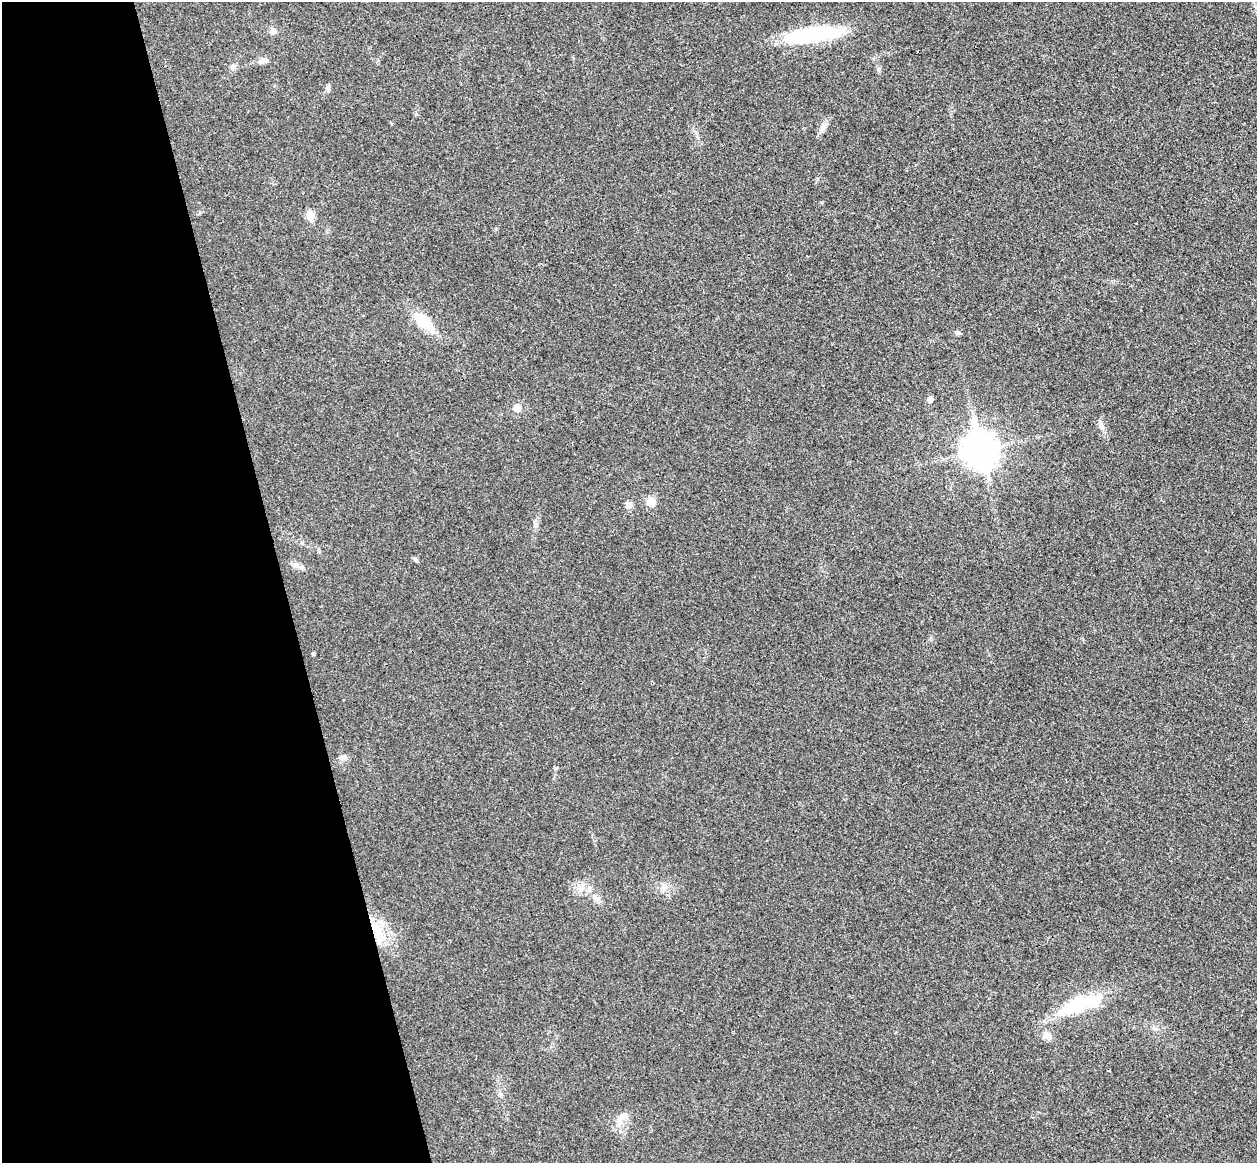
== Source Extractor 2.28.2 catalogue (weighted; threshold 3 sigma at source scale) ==
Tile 5 of 4 x 4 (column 1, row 2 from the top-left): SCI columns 57-1311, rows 2482-3642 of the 5134 x 5077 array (HDU 1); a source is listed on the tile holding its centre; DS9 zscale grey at full resolution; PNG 1259 x 1165 px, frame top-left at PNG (2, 2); no overlay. Shown black and unused: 22% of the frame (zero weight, under 3 of 4 exposures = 6% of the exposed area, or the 3 px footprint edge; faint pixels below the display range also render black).
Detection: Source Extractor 2.28.2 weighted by HDU 2 'WHT'; one run over the whole footprint, this tile lists its part. Background 0.0227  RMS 0.0047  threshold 0.0209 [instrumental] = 3 sigma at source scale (4.5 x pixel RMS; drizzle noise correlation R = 1.50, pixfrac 1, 0.05/0.05 arcsec/px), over >= 5 px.
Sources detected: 29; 1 inside a brighter object's white glare — not listed; the other 28 listed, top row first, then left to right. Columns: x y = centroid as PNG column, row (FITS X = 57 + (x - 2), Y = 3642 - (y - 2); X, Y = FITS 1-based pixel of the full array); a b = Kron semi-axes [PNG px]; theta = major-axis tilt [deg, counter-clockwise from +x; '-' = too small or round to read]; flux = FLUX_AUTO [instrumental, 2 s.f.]
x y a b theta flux
272 31 9 7 -74 1.7
812 35 65 15 7 39
263 61 16 7 5 2.4
233 67 9 6 74 1.4
879 69 6 4 -45 0.79
328 88 9 4 -77 0.89
823 127 15 7 60 2.7
310 216 7 6 - 9.6
424 322 21 13 -36 12
957 333 7 5 0 0.94
930 399 6 5 - 2.5
517 408 9 8 - 3.2
1102 426 14 6 -69 2.1
980 450 15 12 -75 640
650 501 11 11 - 3.9
628 505 9 8 - 2.1
535 525 7 5 46 1.2
415 559 7 5 -36 0.9
297 565 9 6 6 1.7
313 654 4 3 - 0.66
342 757 9 7 0 1.7
581 887 12 9 59 3.6
665 887 11 5 -11 2
595 897 11 7 -60 2.5
376 930 31 12 -71 13
1079 1004 35 12 23 35
1047 1035 12 9 -8 2.7
623 1116 12 9 33 3.6
Overlapping masked pixels (flux is a lower limit): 1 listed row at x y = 376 930
Unlisted compact peaks at least as high as the median listed source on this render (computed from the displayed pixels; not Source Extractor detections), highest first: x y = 931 638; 1156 1029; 416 114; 822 202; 556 768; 817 178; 496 229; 620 1131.